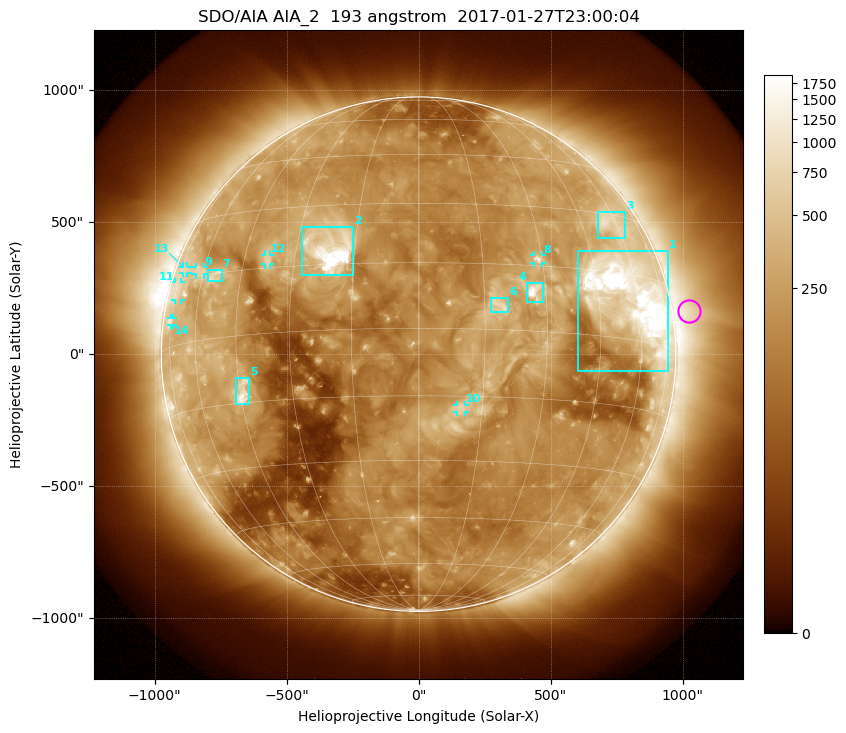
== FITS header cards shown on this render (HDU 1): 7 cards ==
TELESCOP= 'SDO/AIA'
INSTRUME= 'AIA_2'
WAVELNTH=                  193
WAVEUNIT= 'angstrom'
DATE-OBS= '2017-01-27T23:00:04.84'
CTYPE1  = 'HPLN-TAN'
CTYPE2  = 'HPLT-TAN'

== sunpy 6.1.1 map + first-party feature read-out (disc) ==
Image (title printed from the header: SDO/AIA AIA_2  193 angstrom  2017-01-27T23:00:04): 1024 x 1024 px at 2.4 arcsec/px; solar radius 975 arcsec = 406 px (full disc in frame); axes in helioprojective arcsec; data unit not stated in the header (colour bar unlabelled)
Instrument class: DISC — disc imager (sunpy class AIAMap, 193 A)
Bright regions (active regions / flare kernels): reference = the median radial profile (limb darkening/brightening removed); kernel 9 px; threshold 5 sigma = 416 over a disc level ~162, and >= 1.15x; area >= 12 px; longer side >= 10 px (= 24 arcsec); searched inside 0.97 R_sun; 14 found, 14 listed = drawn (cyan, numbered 1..; 7 of them under ~33 arcsec drawn as corner ticks so the feature stays visible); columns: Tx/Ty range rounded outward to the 5 arcsec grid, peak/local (2 s.f.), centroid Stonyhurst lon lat
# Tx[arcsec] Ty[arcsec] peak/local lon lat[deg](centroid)
1 600..945 -65..390 17 +56 +9
2 -445..-245 300..485 24 -21 +18
3 680..785 440..540 4.9 +57 +27
4 410..475 200..270 15 +27 +9
5 -695..-640 -190..-85 8 -44 -13
6 275..340 155..215 5.1 +18 +6
7 -800..-745 275..320 4.1 -55 +14
8 435..470 345..375 6.7 +29 +17
9 -845..-810 300..330 3.1 -62 +16
10 145..175 -220..-190 3.7 +10 -18
11 -925..-900 205..275 2.9 -73 +13
12 -580..-565 340..380 4.1 -38 +17
13 -895..-875 305..330 2.6 -72 +17
14 -940..-930 110..140 3 -74 +6
Off-limb structures (1.02-1.3 R_sun): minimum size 162 px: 2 found; the strongest spans PA ~240..315 deg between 1.02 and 1.3 R_sun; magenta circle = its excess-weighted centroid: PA ~280 deg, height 1.06 R_sun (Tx ~1025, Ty ~165 arcsec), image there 3.1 x the reference